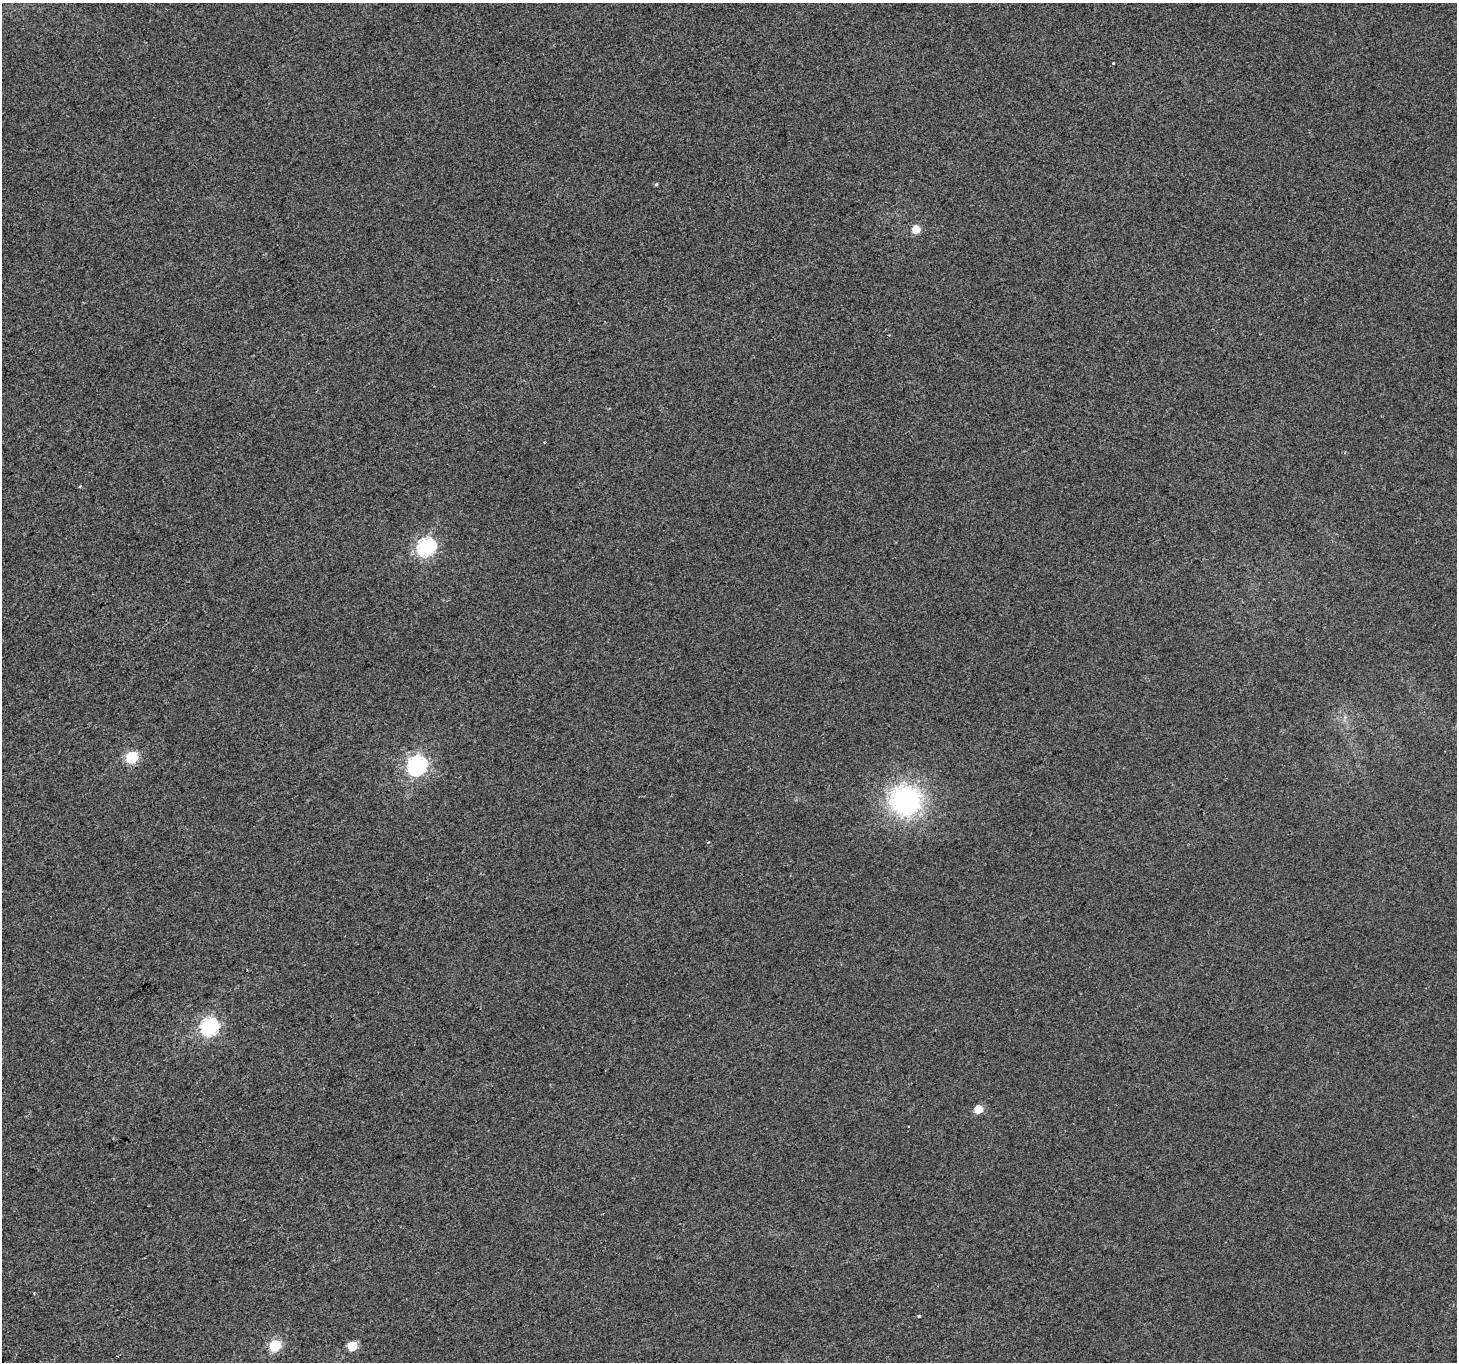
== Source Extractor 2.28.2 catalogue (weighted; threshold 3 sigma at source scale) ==
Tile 7 of 4 x 4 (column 3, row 2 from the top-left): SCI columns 2916-4370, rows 2891-4250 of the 5826 x 5719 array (HDU 1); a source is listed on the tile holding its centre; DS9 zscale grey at full resolution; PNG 1459 x 1364 px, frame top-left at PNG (2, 3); no overlay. Shown black and unused: <1% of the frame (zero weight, under 2 of 3 exposures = <1% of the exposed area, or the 3 px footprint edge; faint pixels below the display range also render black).
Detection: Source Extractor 2.28.2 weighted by HDU 2 'WHT'; one run over the whole footprint, this tile lists its part. Background 0.00812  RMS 0.0055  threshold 0.0249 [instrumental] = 3 sigma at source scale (4.5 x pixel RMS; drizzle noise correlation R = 1.50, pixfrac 1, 0.0396/0.0396 arcsec/px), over >= 5 px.
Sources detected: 15; all 15 listed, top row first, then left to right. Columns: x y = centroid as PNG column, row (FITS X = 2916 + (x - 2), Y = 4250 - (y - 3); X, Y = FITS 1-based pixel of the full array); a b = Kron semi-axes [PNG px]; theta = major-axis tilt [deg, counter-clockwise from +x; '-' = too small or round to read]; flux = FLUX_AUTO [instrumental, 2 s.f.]
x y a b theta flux
1113 63 3 3 - 0.76
656 184 5 4 - 0.63
916 229 7 6 - 8.1
80 486 3 3 - 1.4
427 547 8 8 - 130
132 757 7 6 - 41
417 765 8 8 - 180
905 800 39 37 -31 79
708 842 3 2 - 0.74
210 1026 8 7 - 130
978 1109 7 6 - 8.7
34 1293 3 3 - 0.49
919 1316 3 3 - 1.5
275 1346 6 6 - 38
352 1346 6 6 - 16